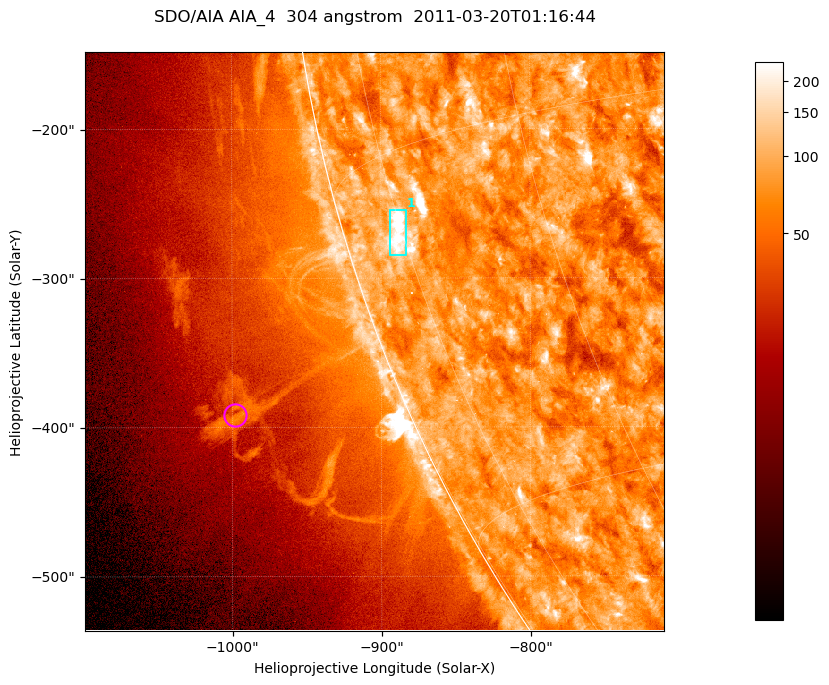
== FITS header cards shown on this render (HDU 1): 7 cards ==
TELESCOP= 'SDO/AIA '           / For AIA: SDO/AIA
INSTRUME= 'AIA_4   '           / For AIA: AIA_ATA1, AIA_ATA2, AIA_ATA3 or AIA_AT
WAVELNTH=                  304 / [angstrom] Wavelength
WAVEUNIT= 'angstrom'           / Wavelength unit: angstrom
DATE-OBS= '2011-03-20T01:16:44.124' / [ISO] Date when observation started; ISO 8
CTYPE1  = 'HPLN-TAN'           / CTYPE1; Typically HPLN
CTYPE2  = 'HPLT-TAN'           / CTYPE2; Typically HPLT

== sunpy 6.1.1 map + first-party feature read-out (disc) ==
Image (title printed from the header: SDO/AIA AIA_4  304 angstrom  2011-03-20T01:16:44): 647 x 647 px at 0.6 arcsec/px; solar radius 964 arcsec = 1606 px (partial field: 2.4% of the solar disc is inside the frame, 47% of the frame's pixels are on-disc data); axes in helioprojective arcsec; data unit not stated in the header (colour bar unlabelled)
Orientation: roll -0.132 deg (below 1 deg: not rotated)
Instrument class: DISC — disc imager (sunpy class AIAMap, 304 A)
Bright regions (active regions / flare kernels): reference = the on-disc median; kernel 5 px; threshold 5 sigma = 117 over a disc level ~75.4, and >= 1.15x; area >= 418 px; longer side >= 8 px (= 4.8 arcsec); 1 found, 1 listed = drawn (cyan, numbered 1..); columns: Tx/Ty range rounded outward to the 2 arcsec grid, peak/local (2 s.f.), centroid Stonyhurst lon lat
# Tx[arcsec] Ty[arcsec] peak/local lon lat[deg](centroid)
1 -894..-882 -286..-254 6.4 -76 -18
Off-limb structures (1.02-1.3 R_sun): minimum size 209 px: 4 found; the strongest spans PA ~110..115 deg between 1.08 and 1.14 R_sun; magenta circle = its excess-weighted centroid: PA ~110 deg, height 1.11 R_sun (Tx ~-998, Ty ~-392 arcsec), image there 2.2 x the reference